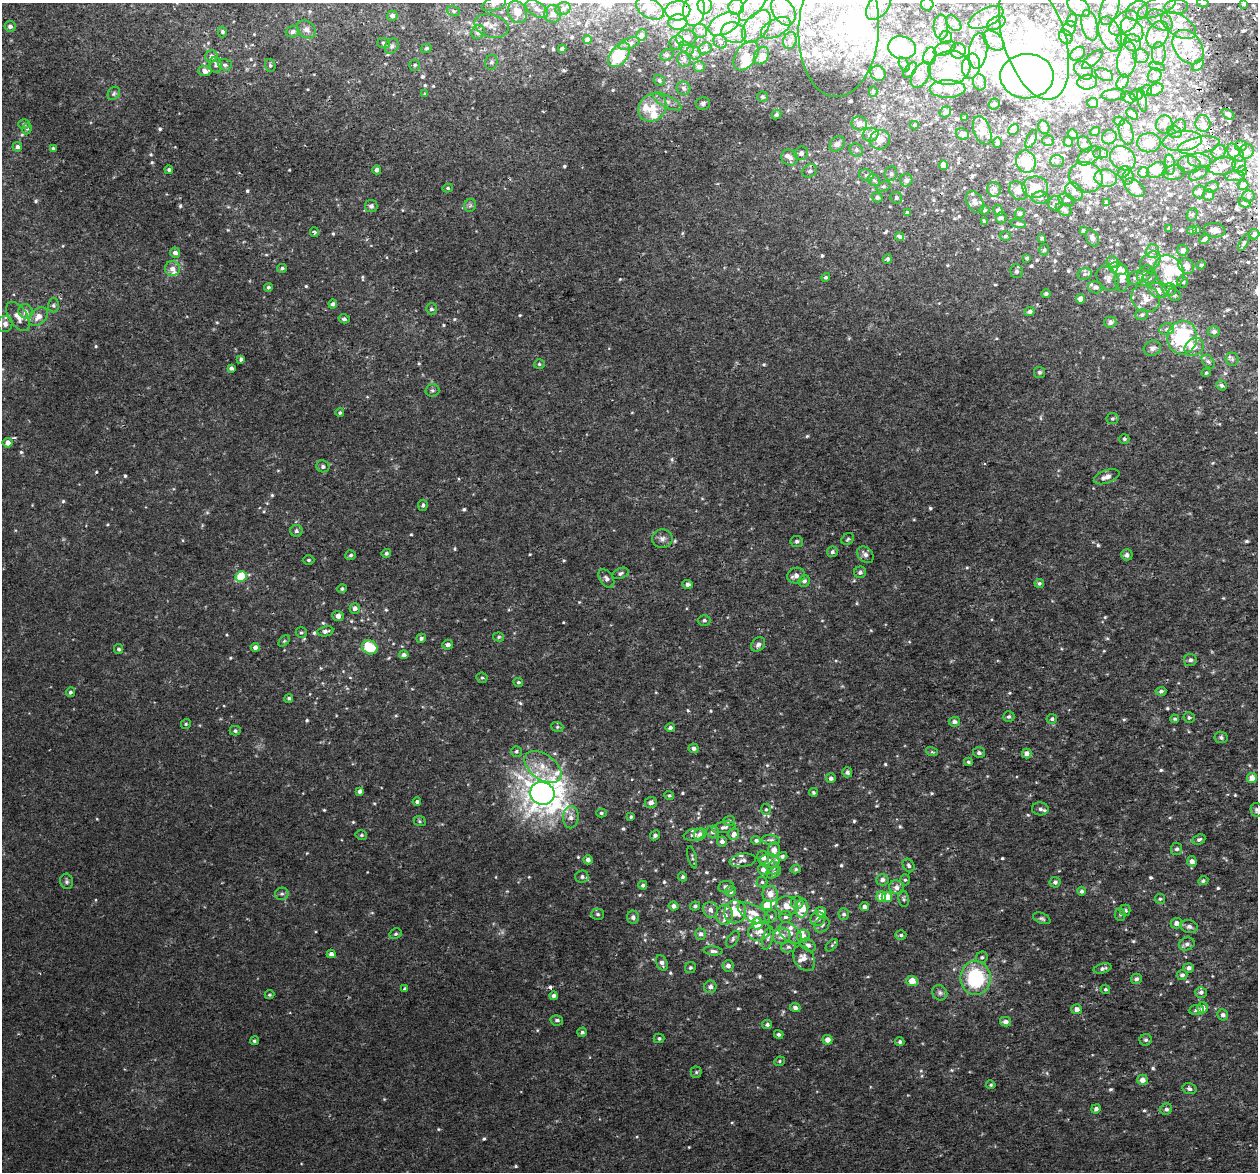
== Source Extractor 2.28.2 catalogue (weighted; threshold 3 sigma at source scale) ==
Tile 10 of 4 x 4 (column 2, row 3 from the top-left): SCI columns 1313-2568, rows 1270-2439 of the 5136 x 4831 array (HDU 1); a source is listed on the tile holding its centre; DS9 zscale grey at full resolution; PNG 1260 x 1174 px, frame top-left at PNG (2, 3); each listed source drawn as its Kron ellipse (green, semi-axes under 4 px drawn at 4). Shown black and unused: <1% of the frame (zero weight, under 2 of 3 exposures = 3% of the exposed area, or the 3 px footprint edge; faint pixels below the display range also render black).
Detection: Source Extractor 2.28.2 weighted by HDU 2 'WHT'; one run over the whole footprint, this tile lists its part. Background 0.00261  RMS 0.0026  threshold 0.0119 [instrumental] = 3 sigma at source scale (4.5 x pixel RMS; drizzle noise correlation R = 1.50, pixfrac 1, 0.0396/0.0396 arcsec/px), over >= 5 px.
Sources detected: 837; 1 too faint to see at this stretch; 15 inside a brighter object's white glare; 2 cosmic-ray / hot-pixel residue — neither listed nor drawn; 137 inside a brighter listed object's ellipse — not listed separately; of the other 682, all 500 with FLUX_AUTO >= 0.399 (the completeness limit of this list) listed and drawn (182 fainter detections not listed), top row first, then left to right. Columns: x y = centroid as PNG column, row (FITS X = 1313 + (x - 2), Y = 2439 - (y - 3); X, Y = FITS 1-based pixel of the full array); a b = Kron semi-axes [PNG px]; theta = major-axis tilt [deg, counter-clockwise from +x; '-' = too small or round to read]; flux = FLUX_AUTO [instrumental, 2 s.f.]
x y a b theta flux
754 3 22 8 51 3.1
1203 3 6 4 -15 0.45
494 4 12 6 18 1.1
927 4 6 6 - 1.4
1244 4 3 3 - 0.58
705 5 8 7 - 2.5
879 6 16 10 52 3.3
736 7 8 7 - 1.9
1079 7 13 8 -37 2
1157 7 20 8 23 3.5
1176 7 12 7 4 1.9
1110 8 17 8 70 3.2
537 9 12 7 -32 1.3
563 9 7 6 - 0.73
650 9 15 9 -30 3.2
694 10 16 11 82 5.2
453 11 6 5 - 0.59
678 11 12 9 4 5.3
783 11 15 10 -57 4.2
1137 11 11 9 30 2.5
517 12 11 9 -64 3
553 14 9 8 - 1.1
392 16 5 5 - 0.94
986 17 19 9 26 2.4
1072 20 6 5 - 0.66
1160 20 14 9 -32 2.7
678 22 9 7 3 3
954 23 9 6 -47 1.4
996 23 10 6 27 0.87
1124 23 16 9 36 4.8
724 24 17 10 28 11
1090 25 15 8 -76 2.5
10 26 5 5 - 0.89
491 26 17 11 -15 2.5
756 26 18 11 52 4.2
1179 26 19 10 -31 4.5
941 27 12 7 -86 1.5
776 28 16 8 28 2.7
839 28 69 40 87 36
1069 28 7 6 - 0.85
306 29 10 8 -39 1.3
1132 29 13 9 -49 3.2
700 31 7 7 - 0.74
222 32 5 4 - 0.61
292 32 7 5 18 0.69
478 32 7 6 - 1.3
734 33 12 10 -20 3
1110 34 18 11 -70 4.4
641 35 6 5 - 0.83
1158 35 14 10 65 3.4
946 37 6 6 - 0.78
1066 37 7 6 - 0.68
686 38 10 8 -1 1.6
1034 38 64 31 -73 33
1122 39 6 5 - 0.52
587 40 4 4 - 1.7
790 40 8 6 72 1
993 40 12 8 -42 2.2
720 42 7 6 - 0.73
383 43 6 5 - 0.57
629 43 11 5 19 0.89
677 43 7 7 - 0.98
1133 43 9 8 - 1.4
392 46 8 6 52 0.72
1188 47 19 13 -54 5.9
426 48 5 4 - 0.56
686 48 8 5 -37 0.7
705 48 7 5 30 0.77
902 48 14 11 -15 19
945 48 12 6 24 1.2
562 49 4 3 - 0.49
958 51 8 7 - 1.5
978 51 18 9 83 2.6
694 53 7 6 - 1.4
1078 54 8 6 39 0.76
1159 54 11 7 90 1.4
619 55 14 8 52 10
667 55 7 5 22 0.41
746 56 16 10 56 3.6
762 56 9 7 58 1.2
930 56 9 6 71 1.1
1141 56 8 7 - 0.86
211 57 6 6 - 1.2
684 59 7 6 - 0.88
1092 59 13 5 42 0.81
1127 59 18 9 81 2.5
491 62 7 6 - 0.73
904 64 7 4 -63 0.49
216 65 8 6 -82 0.63
225 65 7 5 -18 0.64
270 65 7 5 -76 0.49
415 65 5 5 - 0.47
1198 65 7 3 48 0.8
971 66 12 9 81 2.2
699 67 5 5 - 0.96
1157 67 8 4 -14 0.51
949 68 21 17 10 6.7
910 70 9 5 50 0.61
1084 70 10 8 -44 1.2
205 71 6 5 - 1.6
878 73 8 7 - 1.6
921 75 14 8 59 2
1104 75 9 5 -24 0.72
1155 75 7 6 - 0.82
1027 76 27 22 1 100
659 80 6 5 - 0.62
980 82 8 6 -77 0.87
1087 82 10 7 7 1.6
1122 82 8 5 61 0.82
683 88 7 6 - 0.8
947 89 18 9 0 2.5
1146 90 5 5 - 0.42
1155 90 8 5 25 1.8
873 91 5 4 - 0.46
114 93 7 5 57 0.52
425 94 4 3 - 0.4
1114 95 12 5 5 1.1
1136 95 6 5 - 0.66
762 97 5 5 - 0.55
1128 97 7 5 -27 0.69
1142 100 11 4 -79 0.62
667 101 16 6 -28 1.5
703 103 7 6 - 0.63
1093 103 5 5 - 1
994 104 6 5 - 0.68
652 107 15 13 45 4.6
945 112 6 5 - 1
776 114 5 4 - 0.48
1132 114 7 4 -42 0.96
1228 114 7 4 -33 0.57
965 118 4 4 - 0.93
1119 121 5 4 - 0.5
1203 123 8 7 - 1.5
24 124 6 4 0 0.55
859 124 8 7 - 1.5
1164 124 9 8 - 1.4
914 125 4 3 - 0.41
1179 126 7 6 - 0.7
1044 127 7 5 -73 0.64
27 129 6 4 68 0.4
982 130 15 8 -70 2.9
1014 130 6 5 - 1.2
1095 131 5 3 - 0.5
1126 132 13 7 -76 1.3
1175 132 7 6 - 0.72
962 134 7 5 -22 1.2
1073 134 5 4 - 0.47
871 135 8 7 - 1.9
1109 137 7 7 - 1.7
1031 139 10 4 66 0.59
880 140 10 9 - 2.7
1048 140 6 5 - 0.59
1182 141 20 10 7 3.6
1068 142 5 4 - 1.9
997 143 5 3 - 0.95
1149 143 12 9 6 3.6
837 144 8 6 45 1.1
1085 144 8 6 -58 0.8
1199 145 21 8 11 3.2
1241 146 6 5 - 0.89
17 147 5 5 - 0.87
53 148 4 3 - 0.4
856 150 7 6 - 0.74
1246 151 7 7 - 1.7
1219 152 7 6 - 1.1
801 153 7 6 - 0.94
1100 153 7 5 -1 0.62
1235 153 10 6 -48 1.3
1089 156 13 7 33 1.3
790 158 8 7 - 1.5
1123 158 14 11 -38 2.7
1057 161 7 6 - 0.59
1199 161 11 7 -8 1.4
1026 162 11 10 - 7.2
1189 164 11 8 -6 1.4
1239 164 8 7 - 1.5
944 165 5 4 - 3
1170 165 10 5 -86 0.83
1222 166 14 8 10 3.1
169 170 4 4 - 0.48
377 170 4 4 - 1.3
1157 170 11 7 25 2.5
810 171 8 6 34 0.76
1242 171 5 4 - 1.5
1124 172 6 5 - 0.53
1143 172 5 5 - 3.4
1174 173 11 7 7 1.1
1198 173 10 5 31 0.74
891 174 7 6 - 0.73
866 175 7 6 - 0.78
1235 176 10 5 1 0.83
1086 177 17 15 -23 5.3
1128 177 8 5 80 0.74
1106 178 11 8 -9 3.1
874 180 7 5 -42 0.62
906 180 6 6 - 0.96
1243 185 5 5 - 2.1
883 186 7 4 19 0.53
1035 187 13 11 -2 3.3
1212 187 7 5 21 0.46
448 188 5 4 - 0.44
1135 188 11 7 -40 3.8
994 189 7 7 - 0.83
1018 191 10 8 -50 1.6
1074 192 10 8 -50 1.4
1199 192 6 6 - 1
1209 195 6 5 - 0.88
1248 196 6 5 - 0.67
877 198 5 4 - 0.63
896 198 6 5 - 0.63
1040 198 8 6 0 0.71
1067 200 8 6 -20 0.67
975 202 12 8 -62 1.2
1056 203 7 7 - 1
1106 203 4 3 - 0.63
1244 203 6 4 -28 0.58
470 205 6 6 - 0.55
371 206 6 6 - 0.82
1064 209 8 5 -27 0.77
984 210 5 4 - 0.49
998 210 6 4 -60 1.3
907 213 4 4 - 0.66
1020 214 5 4 - 0.52
1192 214 6 5 - 0.47
1001 218 5 5 - 0.55
984 222 3 3 - 0.47
1018 224 8 4 -10 0.45
1169 228 3 3 - 0.59
1197 230 4 3 - 0.51
1215 230 11 7 -8 1.1
1083 231 4 3 - 0.63
1192 231 4 4 - 0.52
314 232 5 4 - 0.52
1254 234 5 5 - 1.4
1005 236 5 4 - 0.41
900 237 4 3 - 3.7
1042 238 3 3 - 0.45
1092 238 9 6 -62 1.3
1204 239 5 4 - 1.2
1244 243 9 4 62 0.53
1044 250 5 5 - 0.49
1183 250 5 5 - 1.7
1153 251 7 6 - 0.95
175 253 5 5 - 1.3
1027 258 3 3 - 0.4
887 259 4 4 - 0.6
1150 261 12 8 41 1.6
1112 262 6 6 - 1.4
1201 265 5 4 - 0.51
1186 266 8 7 - 1.7
282 268 5 4 - 0.51
172 269 7 7 - 1.6
1118 269 9 6 -19 5.5
1016 271 7 6 - 0.71
1169 271 17 14 -54 7.6
1145 273 9 6 49 0.85
1085 274 7 5 22 0.63
826 277 4 4 - 0.5
1122 278 13 7 89 2.2
1135 278 8 6 14 0.97
1149 278 7 5 4 0.59
1108 279 13 10 -51 1.5
1182 282 5 5 - 0.85
268 287 4 4 - 0.58
1095 287 7 6 - 0.82
1169 289 7 6 - 0.86
1158 290 10 7 -26 2.2
1046 294 5 4 - 0.63
1174 295 7 5 -49 0.5
1080 299 4 4 - 2.2
1146 299 15 13 -37 3.3
333 304 4 4 - 0.78
53 305 7 5 89 0.53
431 309 5 5 - 0.56
1030 311 5 4 - 0.92
26 312 8 6 -53 1.4
1142 315 6 5 - 0.52
18 316 16 9 -57 2.4
38 317 11 7 45 2.2
344 319 5 4 - 0.63
1110 322 6 5 - 1.1
5 324 8 7 - 1.1
1167 329 7 6 - 0.8
1214 332 6 5 - 0.74
1182 337 17 15 84 23
1194 347 10 8 36 2
1152 348 9 7 16 0.88
241 359 4 4 - 0.73
1232 359 6 6 - 0.66
1208 362 8 5 -48 0.56
539 364 5 4 - 0.41
231 368 4 4 - 0.77
1039 372 5 5 - 0.56
1206 373 4 4 - 0.42
1221 385 5 4 - 0.54
432 390 7 6 - 0.62
340 413 4 4 - 0.43
1112 419 6 5 - 0.47
1124 439 5 5 - 0.47
8 443 5 5 - 1.7
323 466 7 5 -21 0.77
1107 477 13 6 19 1.8
423 505 5 5 - 0.56
296 531 6 6 - 0.73
662 539 10 9 - 1.3
848 539 7 5 35 0.48
797 541 6 5 - 0.67
832 552 5 5 - 0.61
386 553 5 4 - 0.61
351 555 5 5 - 0.55
865 555 9 7 -42 1.2
1127 555 6 5 - 1
309 560 6 4 1 0.43
860 572 6 5 - 0.75
620 573 8 5 22 0.61
796 575 9 7 19 1.4
241 577 5 5 - 9.4
606 579 10 6 -56 1
804 581 6 5 - 0.75
1039 583 4 4 - 0.51
687 584 5 4 - 1.1
342 589 4 4 - 0.48
355 608 5 5 - 1.2
338 616 5 5 - 1.2
704 620 6 5 - 0.58
325 631 8 5 10 0.87
301 633 5 5 - 0.46
499 637 5 4 - 0.42
421 638 5 4 - 0.66
284 641 7 4 45 0.43
758 644 8 6 47 0.95
448 645 5 5 - 1.1
255 647 4 4 - 1.4
370 647 8 6 -33 8.1
119 649 5 4 - 0.51
404 655 4 4 - 0.9
1190 660 6 6 - 0.81
482 678 5 5 - 0.48
518 682 5 4 - 0.44
1161 691 5 4 - 0.66
70 692 5 4 - 0.55
289 698 4 4 - 0.48
1009 717 5 5 - 0.56
1189 718 5 5 - 0.47
1052 719 5 5 - 0.59
1175 719 4 4 - 0.46
954 722 5 5 - 0.99
186 724 5 5 - 0.4
557 727 6 5 - 0.41
670 728 5 4 - 0.82
235 731 5 5 - 0.59
1221 737 6 6 - 0.6
694 748 5 5 - 0.89
516 751 5 5 - 0.5
932 752 6 4 -17 0.4
979 753 6 5 - 0.61
1027 754 5 4 - 1.5
968 762 4 4 - 0.47
543 767 21 12 -36 5.1
847 772 5 5 - 0.86
831 778 5 5 - 0.88
1252 778 5 5 - 2.5
360 791 4 4 - 0.96
813 792 4 3 - 0.42
542 793 12 11 - 460
669 795 5 4 - 0.41
417 802 4 4 - 0.62
651 803 6 5 - 1.3
766 809 6 5 - 0.46
1040 809 8 6 -3 0.82
1256 810 7 5 -79 0.59
601 813 5 4 - 0.51
571 817 11 8 88 1.6
631 817 3 3 - 0.46
420 821 6 5 - 0.44
729 821 6 5 - 0.66
724 827 12 5 11 0.91
712 832 6 6 - 1.1
700 834 6 5 - 1.4
734 834 6 5 - 1.5
361 835 6 4 -14 0.42
655 835 5 5 - 0.89
694 835 10 6 11 0.99
756 840 5 4 - 0.61
771 840 9 5 -5 0.64
1199 840 7 5 24 0.57
722 841 5 5 - 1
1177 849 6 5 - 0.67
774 850 7 6 - 1.9
782 856 5 4 - 0.5
692 857 11 3 -75 0.43
763 857 6 6 - 1.2
588 860 4 4 - 1
743 860 13 6 8 1.3
770 861 10 7 0 1.2
1192 861 5 5 - 1.2
909 865 7 5 -58 0.64
773 868 6 5 - 0.6
763 869 5 5 - 1.2
796 869 5 4 - 0.44
774 873 8 5 37 0.73
582 877 6 6 - 0.8
683 877 4 4 - 0.61
882 880 6 5 - 1.1
905 880 5 5 - 0.45
66 881 8 6 -79 0.64
1203 881 5 4 - 0.47
762 882 5 5 - 0.44
1055 882 5 5 - 0.86
643 885 4 4 - 0.65
726 887 8 6 9 0.91
897 887 7 7 - 1.3
730 891 5 5 - 0.94
1082 891 4 4 - 0.67
282 894 7 6 - 0.6
770 894 8 8 - 2.1
881 896 5 5 - 4.2
887 897 5 5 - 3.7
904 899 8 5 -78 0.51
1160 899 5 5 - 0.45
797 903 6 6 - 0.99
767 905 5 5 - 4.2
673 906 5 4 - 1.2
695 906 5 4 - 0.66
787 906 11 9 -13 3.1
865 907 4 4 - 1
802 908 9 6 85 6
710 910 8 7 - 1.5
1125 910 5 5 - 0.92
735 912 11 11 - 7
821 912 5 5 - 1.8
754 913 18 8 -28 3
598 914 6 5 - 0.58
844 914 5 5 - 0.69
1120 914 6 5 - 0.43
725 915 9 8 - 2.2
771 916 7 6 - 0.58
633 917 6 6 - 0.73
785 917 6 6 - 0.75
1042 918 9 5 -22 0.55
818 919 7 7 - 1.3
757 923 6 5 - 4.9
1176 923 6 5 - 1.5
822 925 8 6 45 0.93
1189 927 9 6 -11 1
759 931 11 9 20 2.3
790 933 13 8 -42 2
395 934 6 5 - 0.5
701 934 6 5 - 0.82
901 935 5 5 - 0.65
782 936 9 7 21 1.7
803 936 6 6 - 1.2
768 938 12 5 76 0.81
733 939 9 5 58 0.6
1187 944 8 6 19 0.84
808 945 8 5 -31 0.86
832 945 7 4 45 0.41
788 947 7 5 11 0.68
713 951 9 4 -4 0.82
331 954 4 4 - 1.3
982 957 6 5 - 0.54
804 958 14 9 -59 1.9
662 963 8 5 -66 1.2
728 966 5 5 - 1.2
690 968 6 5 - 0.52
1103 968 9 4 16 0.83
1189 968 5 5 - 1.2
1182 975 5 5 - 0.89
975 978 17 15 89 20
1136 979 5 5 - 0.66
912 981 6 5 - 3.5
710 987 6 6 - 1
404 989 4 3 - 0.42
1105 989 5 4 - 0.44
1201 992 6 5 - 0.8
940 993 8 7 - 0.81
269 995 5 4 - 0.4
553 996 4 4 - 0.86
795 1008 5 4 - 0.84
1202 1008 5 5 - 1.7
1077 1009 5 5 - 1.4
1196 1010 7 5 6 0.75
1223 1015 5 5 - 0.84
557 1020 6 5 - 0.72
1005 1022 5 4 - 1.3
767 1025 5 4 - 0.65
582 1032 5 5 - 0.64
779 1034 5 4 - 0.63
659 1038 5 5 - 0.5
827 1040 5 5 - 2.2
1146 1040 6 6 - 0.71
254 1041 4 4 - 0.5
900 1042 4 4 - 0.56
779 1061 5 4 - 0.42
696 1072 5 5 - 0.41
1142 1080 5 5 - 1.8
991 1085 5 4 - 0.46
1189 1089 7 5 -16 0.74
1096 1109 5 4 - 1.1
1166 1109 6 5 - 0.81
Overlapping masked pixels (flux is a lower limit): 2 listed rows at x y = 694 10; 1179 26
Isophote crosses this tile's border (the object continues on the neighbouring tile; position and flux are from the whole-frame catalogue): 13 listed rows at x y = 754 3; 1203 3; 494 4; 927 4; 1244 4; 705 5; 879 6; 1157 7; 1110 8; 694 10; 839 28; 1034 38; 1256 810